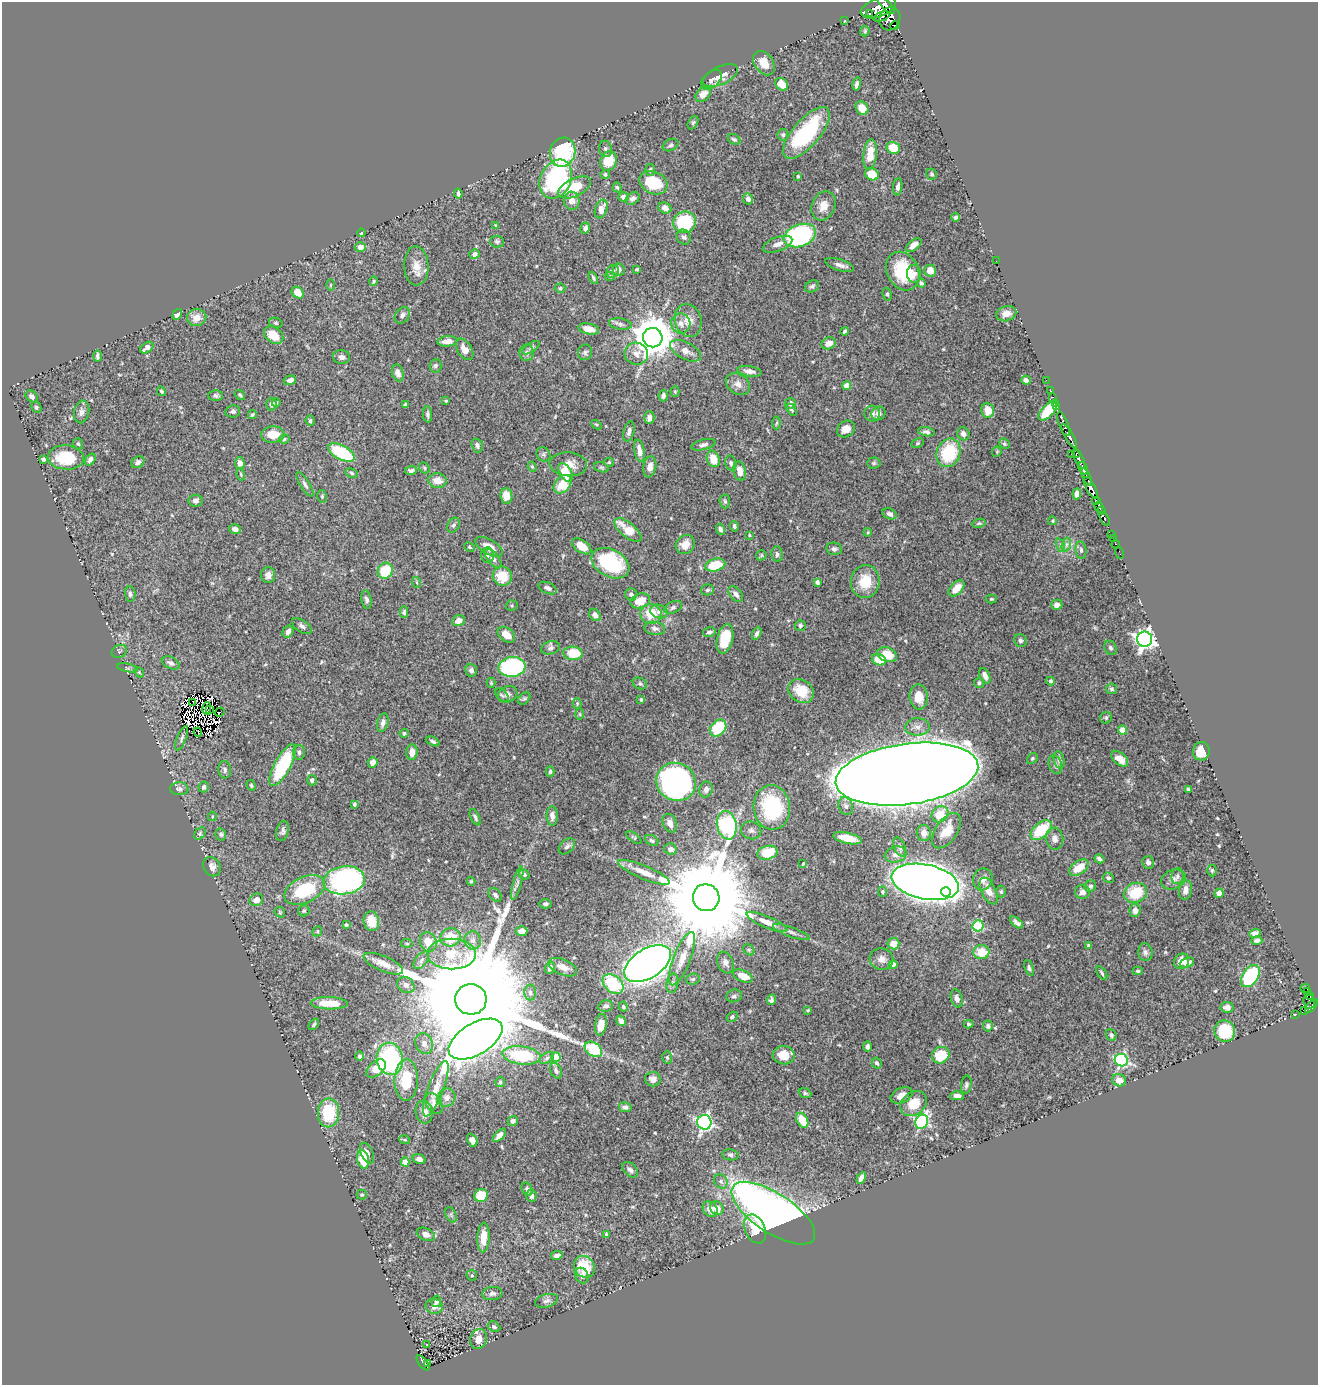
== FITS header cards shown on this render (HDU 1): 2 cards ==
NAXIS1  =                 1316
NAXIS2  =                 1383

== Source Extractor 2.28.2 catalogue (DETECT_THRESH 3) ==
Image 1316 x 1383 px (HDU 1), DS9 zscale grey, 1 PNG px = 1 image px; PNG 1320 x 1387 px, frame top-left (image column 1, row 1383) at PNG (2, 2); each listed source drawn as its Kron ellipse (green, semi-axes under 4 px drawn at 4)
Background 0.766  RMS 0.015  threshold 0.0449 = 3 sigma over >= 5 px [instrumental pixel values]
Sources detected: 549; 8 with non-positive FLUX_AUTO (blend fragments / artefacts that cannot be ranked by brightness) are neither listed nor drawn; of the other 541, the 500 brightest by FLUX_AUTO listed and drawn (41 fainter detections omitted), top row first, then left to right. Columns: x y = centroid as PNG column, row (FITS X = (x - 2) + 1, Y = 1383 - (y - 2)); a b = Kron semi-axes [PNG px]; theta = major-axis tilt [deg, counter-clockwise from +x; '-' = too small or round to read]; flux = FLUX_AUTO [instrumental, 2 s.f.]
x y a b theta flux
886 6 11 4 -46 570
878 8 18 9 20 1500
870 14 3 3 - 86
881 17 8 4 22 270
890 19 12 10 64 560
844 20 3 2 - 7.7
895 26 4 2 - 48
865 31 5 5 - 1.2
764 63 13 9 -54 14
720 76 19 9 25 8.5
711 80 12 7 42 4
782 84 7 5 -44 13
857 84 6 3 78 3.5
703 94 8 6 46 9.2
862 108 7 6 - 12
693 123 7 4 63 1.6
806 133 32 13 49 80
783 135 6 5 - 1.8
734 139 7 4 -28 1.9
671 145 8 5 27 2.3
893 148 7 6 - 23
605 149 8 6 -77 2.6
563 152 15 12 71 82
870 154 15 6 83 18
609 161 10 8 69 25
650 170 6 5 - 2.2
605 174 4 4 - 2.2
872 174 7 6 - 20
931 174 6 5 - 1.8
798 176 3 3 - 1.3
556 179 20 15 64 150
654 183 15 11 -26 38
575 187 17 9 26 26
617 187 5 4 - 1.3
898 187 8 4 82 4.2
458 193 5 3 - 2.8
623 197 5 5 - 4.1
633 198 7 5 37 3.8
748 199 5 5 - 4
572 201 9 8 - 8.1
823 206 15 11 65 11
665 208 7 5 -24 4.9
601 209 9 6 71 8.9
956 217 4 3 - 2.3
684 222 11 10 - 69
496 225 3 3 - 1.1
585 228 5 4 - 4.1
361 233 4 3 - 1.3
800 235 17 11 20 170
684 237 8 7 - 3.4
497 241 7 6 - 2.2
777 244 15 7 21 6.8
914 245 9 5 37 7.7
360 247 5 5 - 6.2
475 254 5 4 - 3.3
996 261 2 2 - 4.2
840 265 15 5 -17 5.1
416 266 19 12 -88 14
637 269 4 3 - 1.4
619 270 6 6 - 4
613 271 6 6 - 2.6
903 271 20 15 -62 53
930 271 6 5 - 12
914 274 9 7 90 5
610 276 5 4 - 1.5
593 278 6 3 -63 1.9
373 281 5 4 - 1.4
921 283 4 3 - 2.2
330 285 6 4 88 1.1
812 286 7 5 29 2.7
560 288 5 4 - 1.7
298 293 6 5 - 13
887 294 6 4 -80 1.6
177 314 6 4 52 4.6
1006 314 10 7 16 8.1
402 315 9 7 53 3.8
197 318 10 8 12 10
688 320 17 13 -73 13
276 323 7 5 -14 1.7
681 323 10 9 - 7.1
620 324 11 5 -9 3.6
589 329 10 5 -12 10
845 331 4 3 - 1.8
274 335 11 7 -38 17
653 338 10 9 - 3300
447 341 10 5 6 8.8
829 343 7 5 24 8.9
147 348 7 5 37 4.8
531 348 10 4 33 2.4
464 349 12 7 -57 9.2
686 351 17 8 -28 9.4
585 352 8 7 - 2.8
526 353 8 7 - 4.1
636 354 12 11 - 8.8
97 356 6 3 89 2.4
341 357 8 7 - 4
435 366 7 6 - 3
749 371 12 5 -9 6
398 373 9 5 -73 5.1
290 380 6 4 19 4.2
1026 380 5 4 - 3.7
1046 380 2 2 - 1.9
738 384 13 10 -37 7.6
847 386 4 4 - 13
161 391 5 3 - 1.4
1050 391 3 2 - 16
675 392 5 4 - 1.3
240 395 5 3 - 1.5
32 396 6 5 - 4
216 396 7 5 -2 2.5
663 396 6 4 84 3.3
1053 397 2 2 - 5.7
446 401 3 2 - 1
276 403 4 4 - 1.1
790 403 5 5 - 4.5
1056 403 3 2 - 22
271 404 6 5 - 3.6
405 405 4 3 - 2.2
36 407 6 5 - 2.2
1057 407 2 2 - 8.7
791 410 6 4 -57 1.8
988 410 7 6 - 13
233 411 7 6 - 2.9
1048 411 12 6 47 39
82 412 11 7 78 4.6
878 413 7 6 - 4
252 414 5 4 - 1.5
428 414 8 4 -86 2.3
872 414 8 7 - 4.5
649 417 6 5 - 4.7
310 421 5 4 - 2
776 423 6 4 86 1.7
1063 424 13 4 -68 420
597 425 5 3 - 1.2
846 429 9 7 35 8.3
629 431 10 5 75 3.8
926 432 8 4 -9 3
273 434 11 8 3 17
963 434 7 6 - 4.3
1069 436 14 3 -61 740
284 439 5 4 - 1.7
918 443 6 4 27 1.4
78 444 6 5 - 1.7
1004 444 6 4 -43 1.7
477 445 7 5 -72 3.1
703 445 12 5 13 3.6
639 451 11 5 -79 7.3
997 452 5 4 - 1
341 453 14 7 -28 60
949 453 14 11 68 58
543 454 7 6 - 2.5
1071 454 2 2 - 5
1076 454 4 3 - 83
66 457 18 12 -5 40
43 459 4 4 - 3
90 459 6 4 55 3.9
713 459 8 6 -67 16
1079 459 11 3 -62 270
138 462 7 5 31 3.8
609 462 5 4 - 1.3
240 463 6 5 - 6.6
731 463 8 5 -76 2.7
874 463 7 5 2 1.7
568 464 19 12 -4 13
532 467 5 4 - 1.3
601 467 7 5 -17 1.8
650 467 10 6 80 7.1
424 468 6 5 - 1.5
1083 468 6 3 -64 170
411 471 6 4 6 2.5
740 471 10 6 -80 10
565 472 10 6 -62 26
352 473 6 4 -29 1.8
241 474 6 3 -72 1.1
1087 477 9 3 -65 220
437 481 9 7 -10 11
305 484 14 5 -57 3.4
562 484 10 7 47 26
1091 488 12 4 -62 960
1077 494 5 4 - 4
322 496 6 5 - 1.7
506 496 7 6 - 9.9
195 501 7 6 - 3.9
725 501 7 5 -86 1.8
1096 501 4 2 - 28
1099 507 6 3 -72 360
1101 511 3 3 - 200
890 514 7 5 -25 3.4
1105 519 7 3 -62 120
1053 521 4 4 - 1.3
979 523 7 4 10 1.6
453 525 8 5 62 2.3
734 526 5 4 - 2
235 529 6 5 - 4.4
720 529 6 4 -73 2.8
628 530 16 7 -39 23
868 532 4 3 - 1
749 535 4 3 - 1
1111 535 3 3 - 25
1114 539 3 2 - 5.9
685 544 10 9 - 11
1116 544 4 3 - 15
1060 545 7 4 -71 2.5
1066 545 7 4 72 3.1
582 546 11 6 -34 15
470 547 5 3 - 1.3
489 547 15 7 -30 12
834 549 8 6 -7 3.4
1081 550 9 5 -83 2.8
1120 553 6 2 -72 8.5
777 554 8 5 -86 2.9
487 555 7 6 - 2.8
761 555 6 4 47 1.4
493 559 11 5 -51 3.5
610 563 20 13 -28 76
715 565 10 6 15 33
385 571 8 7 - 33
268 575 8 7 - 4.9
502 576 10 9 - 20
416 582 5 3 - 1.1
817 582 4 4 - 2.8
865 582 16 14 84 25
548 588 9 5 -23 4.1
956 588 10 6 47 15
708 590 6 5 - 2.2
130 594 8 5 -84 2.7
631 594 6 6 - 3.6
736 594 9 5 -51 4.5
991 599 5 4 - 1.3
366 600 9 5 -81 3.5
640 601 10 7 18 16
1057 605 5 5 - 5.2
512 606 6 5 - 1.6
673 607 9 6 23 2.6
659 611 9 6 -17 4.4
404 612 5 4 - 1.7
651 614 11 10 - 21
595 615 6 5 - 3.8
458 621 6 5 - 7.5
302 626 11 6 -34 3.7
800 626 5 5 - 1.7
655 628 10 6 -8 3.7
288 631 6 5 - 4.6
709 632 6 4 13 2.8
757 634 6 3 66 2.6
506 635 10 6 -37 12
725 639 15 8 76 31
1145 639 7 7 - 510
1020 641 6 6 - 2.3
551 648 10 6 17 3.2
1110 648 7 6 - 2.3
119 651 8 6 26 2.2
573 653 10 6 -3 25
887 655 10 7 -23 23
879 660 7 5 -18 22
171 663 9 6 -24 3.8
512 667 13 10 6 130
127 668 10 3 -10 1.6
471 670 6 5 - 4.2
139 672 6 4 -47 1.2
985 676 8 4 -65 5.5
1051 681 4 4 - 1.9
491 683 5 4 - 1.3
640 683 7 5 -26 2.2
979 683 5 5 - 2.3
1111 689 5 5 - 1.8
801 691 13 11 -37 26
508 694 10 8 25 4.7
502 695 8 5 -43 2.2
919 697 12 9 -86 15
524 698 7 5 47 1.8
641 700 3 3 - 1.7
193 703 4 2 - 1
577 703 5 4 - 1.3
207 708 6 2 89 1.1
210 710 4 2 - 1.5
220 712 5 2 - 4
580 714 6 4 -89 1.2
1106 718 6 5 - 1.9
383 723 9 5 75 4.5
917 727 12 8 2 6.5
718 728 9 7 46 42
1122 730 4 4 - 16
198 732 5 2 - 1
404 733 4 4 - 1.8
182 738 13 4 68 2.9
433 741 7 4 -25 2.2
1201 751 9 8 - 22
299 752 7 6 - 2.9
412 752 8 5 87 8.6
1032 758 6 5 - 1.6
1120 759 10 6 -40 8.6
1059 760 9 5 -78 3.7
373 762 5 5 - 7.1
283 765 23 8 62 81
1055 765 9 6 -71 3.2
225 770 9 6 -82 2.9
550 772 5 4 - 1.8
907 774 72 30 8 9600
312 780 5 4 - 2.7
676 782 20 18 -28 340
251 785 5 4 - 1.6
204 787 6 5 - 3.6
179 789 9 6 -2 3
706 789 8 6 71 4.7
1188 789 3 3 - 2
354 804 3 3 - 2.3
846 806 9 7 -66 3.8
772 807 22 18 -83 90
940 814 9 7 40 23
212 816 4 3 - 1.2
552 816 10 5 -88 5
475 817 8 4 -64 2.6
670 823 10 7 -68 6.7
727 825 14 9 -79 120
751 830 10 9 - 4.2
1041 830 12 7 40 44
283 831 10 6 77 2.9
947 831 20 10 56 19
924 833 8 7 - 6.1
200 834 7 5 51 1.7
221 834 6 5 - 2
634 838 9 4 -36 1.4
847 838 14 5 -13 16
1055 839 11 8 -82 5.7
652 841 7 5 -31 2.3
567 846 9 6 45 3.1
900 847 10 5 -71 3.5
670 849 6 5 - 5.1
767 853 10 7 14 35
896 855 11 8 12 5.7
1099 859 5 3 - 2.6
1148 862 6 6 - 4
803 864 3 2 - 1
212 867 10 8 -57 5.8
1079 868 11 6 35 21
1212 871 6 4 -89 1.6
644 872 27 6 -23 13
524 875 5 4 - 2.4
1177 876 8 6 82 2.7
1108 878 6 5 - 2.3
983 879 11 9 70 6.9
344 880 21 14 7 270
1173 880 13 9 22 6.6
471 881 4 3 - 1.5
925 882 34 17 -11 2600
517 883 17 4 75 4.6
1090 886 6 5 - 3.1
305 890 21 13 25 60
1185 890 10 6 83 6.3
989 891 14 7 -65 11
883 892 5 4 - 1.7
946 892 5 5 - 100
1001 892 6 4 90 1.5
1082 892 7 7 - 5.9
1135 893 12 10 22 38
1219 893 5 4 - 5.7
495 895 8 5 -47 3.1
706 898 13 13 - 29000
256 900 7 6 - 6.9
545 904 6 4 1 2.4
1135 910 7 5 83 5.4
304 911 5 5 - 1.5
280 912 6 4 -48 1.4
371 921 10 7 -78 17
767 922 22 5 -22 10
1017 922 8 4 -40 3.6
346 925 4 3 - 1.5
978 926 6 5 - 83
317 931 5 4 - 1.2
522 931 6 5 - 9.3
791 932 19 4 -20 4.5
1255 933 6 4 17 4.7
451 937 10 9 - 26
473 940 9 8 - 5.5
1257 941 5 4 - 4.2
428 942 10 8 -69 17
407 943 6 3 -8 1.1
893 944 6 5 - 15
1089 946 4 3 - 1.9
749 950 6 5 - 1.6
981 952 8 7 - 22
1145 952 9 7 -81 3.3
452 954 24 15 0 31
682 959 28 8 69 16
882 959 12 10 -14 7.1
421 960 10 5 53 4
1182 961 8 7 - 13
725 963 11 8 -69 5.1
1187 963 7 5 21 7.4
383 964 21 7 -23 11
648 964 26 14 32 1300
893 965 4 4 - 8.2
563 967 15 7 -23 8.2
550 968 6 4 74 4.2
1029 968 8 4 -67 2.1
1138 971 5 4 - 1.6
1102 973 8 3 -57 1.8
743 976 10 5 -23 16
1250 976 12 7 56 110
693 979 7 5 4 1.9
672 983 10 6 79 3.4
613 984 11 8 -38 57
406 985 9 7 -35 5.2
1305 988 5 2 - 17
530 992 8 6 -89 2.8
1307 992 4 3 - 47
734 996 8 6 19 2.9
1310 996 4 2 - 36
957 998 9 6 -74 3.9
471 999 16 15 - 71000
771 1000 5 4 - 2.9
1309 1002 7 5 -80 96
329 1003 18 6 -1 18
606 1006 7 5 10 3.2
1311 1006 8 4 49 240
623 1007 5 4 - 1.2
1227 1007 6 5 - 5.8
808 1010 3 3 - 1.4
1304 1011 4 3 - 25
1295 1014 4 3 - 22
732 1017 6 4 32 1.9
621 1021 5 4 - 4
314 1024 6 3 52 1.4
969 1024 5 3 - 1.5
601 1025 11 5 80 12
988 1026 5 5 - 2.3
1225 1031 11 10 - 42
1111 1035 6 5 - 2.6
475 1039 30 15 31 1000
424 1044 11 8 -68 7
867 1047 5 4 - 2.9
593 1049 9 6 -34 66
521 1055 19 9 -7 59
784 1055 11 9 -5 17
941 1055 9 8 - 30
360 1056 5 4 - 1.9
556 1057 5 4 - 38
667 1057 6 5 - 1.7
547 1058 8 5 28 2.4
390 1059 16 13 -80 130
1121 1060 6 6 - 190
877 1063 6 4 -58 2.1
376 1069 11 7 42 18
556 1071 8 5 -65 3.3
653 1079 8 7 - 6.2
406 1080 20 11 88 38
1119 1080 7 6 - 8.5
500 1082 5 5 - 1.3
966 1085 9 5 81 2.5
436 1089 29 8 69 14
805 1093 6 4 -22 1.9
901 1095 11 7 24 7.8
957 1096 6 4 0 4.5
447 1097 9 8 - 5.3
914 1103 14 11 37 22
434 1104 11 7 -61 6.4
625 1107 6 5 - 3.7
424 1112 11 8 -81 7.6
328 1113 14 10 88 45
802 1120 8 5 -61 21
513 1121 5 4 - 2.4
704 1122 7 7 - 260
922 1122 7 6 - 150
499 1135 8 4 44 6.7
405 1140 5 3 - 1.3
472 1140 7 5 -65 6.4
367 1153 11 6 -64 4.9
730 1155 8 5 -9 2.3
363 1159 9 6 -79 30
419 1159 7 5 -13 4.1
405 1162 4 4 - 12
630 1170 9 6 -46 3.2
861 1178 6 4 57 4.6
721 1181 7 6 - 2.9
527 1189 7 5 -59 2.8
362 1195 5 5 - 1.5
481 1195 7 6 - 32
531 1196 6 5 - 3.6
717 1208 7 6 - 9.6
710 1209 8 6 -50 8.8
773 1213 48 19 -33 890
451 1215 8 5 -66 2.2
755 1229 15 10 -66 18
426 1234 9 6 -25 5.6
606 1234 3 3 - 1.5
483 1237 15 6 88 15
557 1255 6 3 12 2.9
584 1267 11 10 - 31
472 1275 5 5 - 1.6
582 1276 8 6 -65 3.4
492 1294 10 6 6 3.3
436 1301 6 4 78 2.8
546 1301 12 6 16 3.6
434 1306 9 7 -21 5.7
494 1327 6 5 - 2.1
478 1339 10 8 74 9.9
427 1344 3 3 - 2.5
423 1363 9 4 -52 22
427 1363 3 3 - 18
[41 fainter detections neither listed nor drawn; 8 non-positive-flux detections neither listed nor drawn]